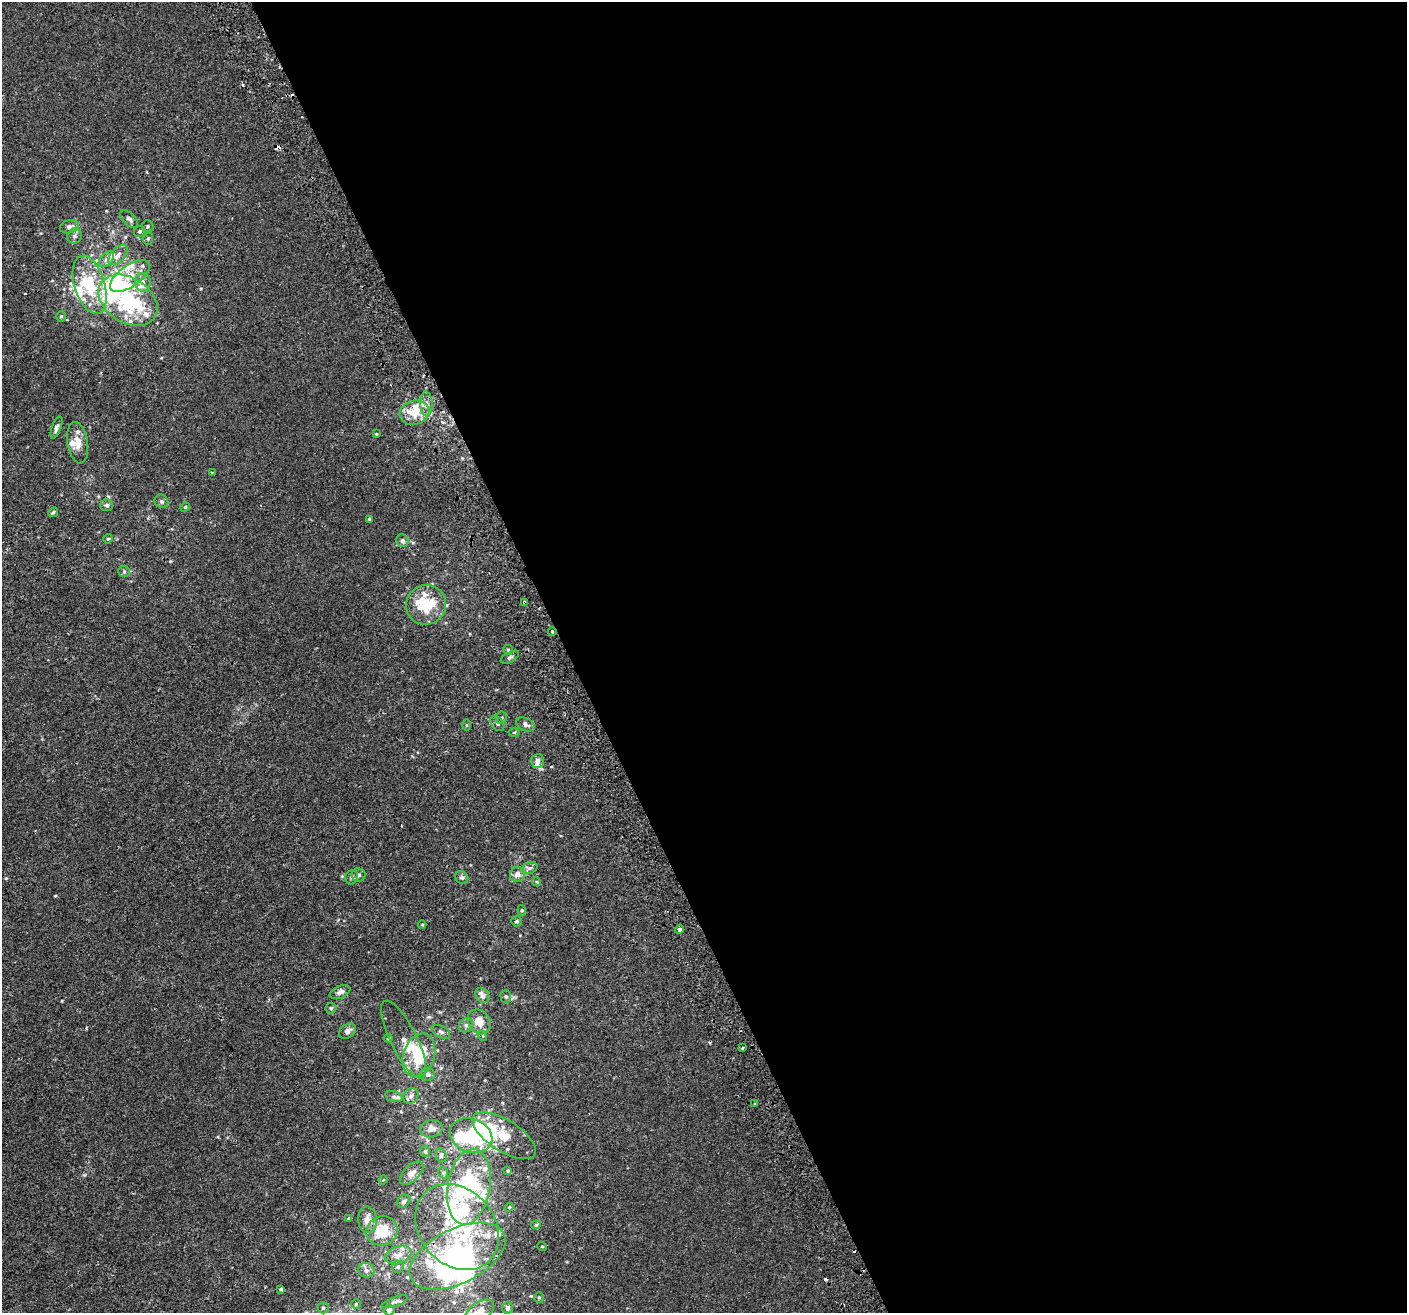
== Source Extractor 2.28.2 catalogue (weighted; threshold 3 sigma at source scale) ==
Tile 8 of 4 x 4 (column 4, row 2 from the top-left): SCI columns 4253-5657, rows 2726-4036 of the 5699 x 5506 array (HDU 1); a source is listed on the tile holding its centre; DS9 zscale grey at full resolution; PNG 1409 x 1315 px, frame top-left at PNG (2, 2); each listed source drawn as its Kron ellipse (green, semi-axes under 4 px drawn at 4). Shown black and unused: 60% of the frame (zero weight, under 2 of 3 exposures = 2% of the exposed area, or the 3 px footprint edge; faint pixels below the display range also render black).
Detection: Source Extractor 2.28.2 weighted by HDU 2 'WHT'; one run over the whole footprint, this tile lists its part. Background 0.00186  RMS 0.0028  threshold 0.0126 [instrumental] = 3 sigma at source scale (4.5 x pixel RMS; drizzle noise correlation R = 1.50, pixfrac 1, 0.0396/0.0396 arcsec/px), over >= 5 px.
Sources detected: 151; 10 inside a brighter object's white glare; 8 cosmic-ray / hot-pixel residue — neither listed nor drawn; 38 inside a brighter listed object's ellipse — not listed separately; the other 95 listed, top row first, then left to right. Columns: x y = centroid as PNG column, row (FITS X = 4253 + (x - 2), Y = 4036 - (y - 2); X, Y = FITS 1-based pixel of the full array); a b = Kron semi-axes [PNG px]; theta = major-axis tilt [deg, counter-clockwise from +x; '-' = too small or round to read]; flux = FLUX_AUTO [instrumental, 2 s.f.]
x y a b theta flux
129 219 11 5 -44 0.77
148 226 6 6 - 0.53
69 227 9 6 17 1.2
140 231 6 5 - 0.6
74 236 8 7 - 0.88
148 239 6 5 - 0.49
118 255 12 7 48 1.7
106 259 9 6 44 1.2
130 276 23 10 36 4.4
143 282 9 8 - 1.5
90 285 30 15 -72 12
128 300 32 22 -32 26
61 316 5 4 - 0.33
426 404 12 6 -88 1.7
414 413 15 12 17 5
56 427 11 4 70 0.98
376 434 4 3 - 0.26
78 443 21 10 -81 3
212 472 3 2 - 0.22
161 501 7 6 - 0.66
107 505 6 6 - 0.73
185 507 5 4 - 0.31
53 512 5 4 - 0.4
369 519 3 3 - 0.35
108 539 5 4 - 0.37
402 541 6 5 - 0.84
124 571 6 5 - 0.5
524 602 4 3 - 1.1
426 605 20 19 - 12
552 631 4 3 - 0.37
508 650 5 5 - 0.34
510 657 10 5 28 0.61
501 718 6 5 - 0.51
497 723 8 6 -52 0.68
525 724 10 6 -25 1.1
466 725 6 4 -90 0.26
514 732 5 3 - 0.26
538 761 7 6 - 1.4
530 868 8 6 22 0.73
517 874 8 7 - 1.7
358 875 7 6 - 0.81
352 877 7 6 - 0.67
462 878 7 6 - 0.57
537 882 4 3 - 0.26
522 910 5 4 - 0.34
516 921 5 5 - 0.52
422 924 4 3 - 0.22
679 930 4 3 - 3.6
340 992 11 6 23 1.2
482 995 8 6 -55 1.7
506 996 6 5 - 0.52
331 1008 5 5 - 0.38
479 1022 13 10 -57 3.5
466 1025 7 6 - 1
347 1031 9 6 35 1.3
441 1032 10 5 -29 0.78
483 1036 5 3 - 0.27
388 1038 4 3 - 0.33
404 1039 43 13 -64 5.2
743 1048 3 3 - 0.54
419 1055 22 15 71 13
427 1074 7 6 - 0.98
411 1096 8 7 - 1.2
394 1097 9 5 -15 0.68
754 1104 3 3 - 0.88
431 1129 11 8 10 1.7
471 1136 22 17 -21 15
504 1136 36 15 -32 7.6
425 1151 5 5 - 0.48
441 1155 7 5 -75 0.52
508 1171 3 3 - 0.3
412 1173 14 7 44 1.6
443 1173 6 5 - 0.44
383 1180 4 3 - 0.28
469 1187 38 21 80 21
404 1201 7 5 38 0.61
509 1207 4 4 - 0.28
349 1218 4 3 - 0.31
367 1220 13 9 -87 2.4
536 1225 5 4 - 0.37
457 1227 47 37 -49 25
382 1231 16 14 21 7.6
542 1246 5 3 - 0.24
399 1255 13 8 20 2.2
457 1256 52 27 26 44
398 1267 6 6 - 0.57
366 1270 8 7 - 0.9
281 1289 4 3 - 1.1
539 1297 5 5 - 0.41
395 1302 13 4 21 0.83
356 1304 5 4 - 0.32
323 1308 5 5 - 0.52
508 1308 6 5 - 1.1
389 1310 5 5 - 1
480 1311 16 9 32 3.1
Overlapping masked pixels (flux is a lower limit): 4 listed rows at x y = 414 413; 524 602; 679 930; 457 1256
Isophote crosses this tile's border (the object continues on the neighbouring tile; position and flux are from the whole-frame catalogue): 1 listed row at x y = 480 1311